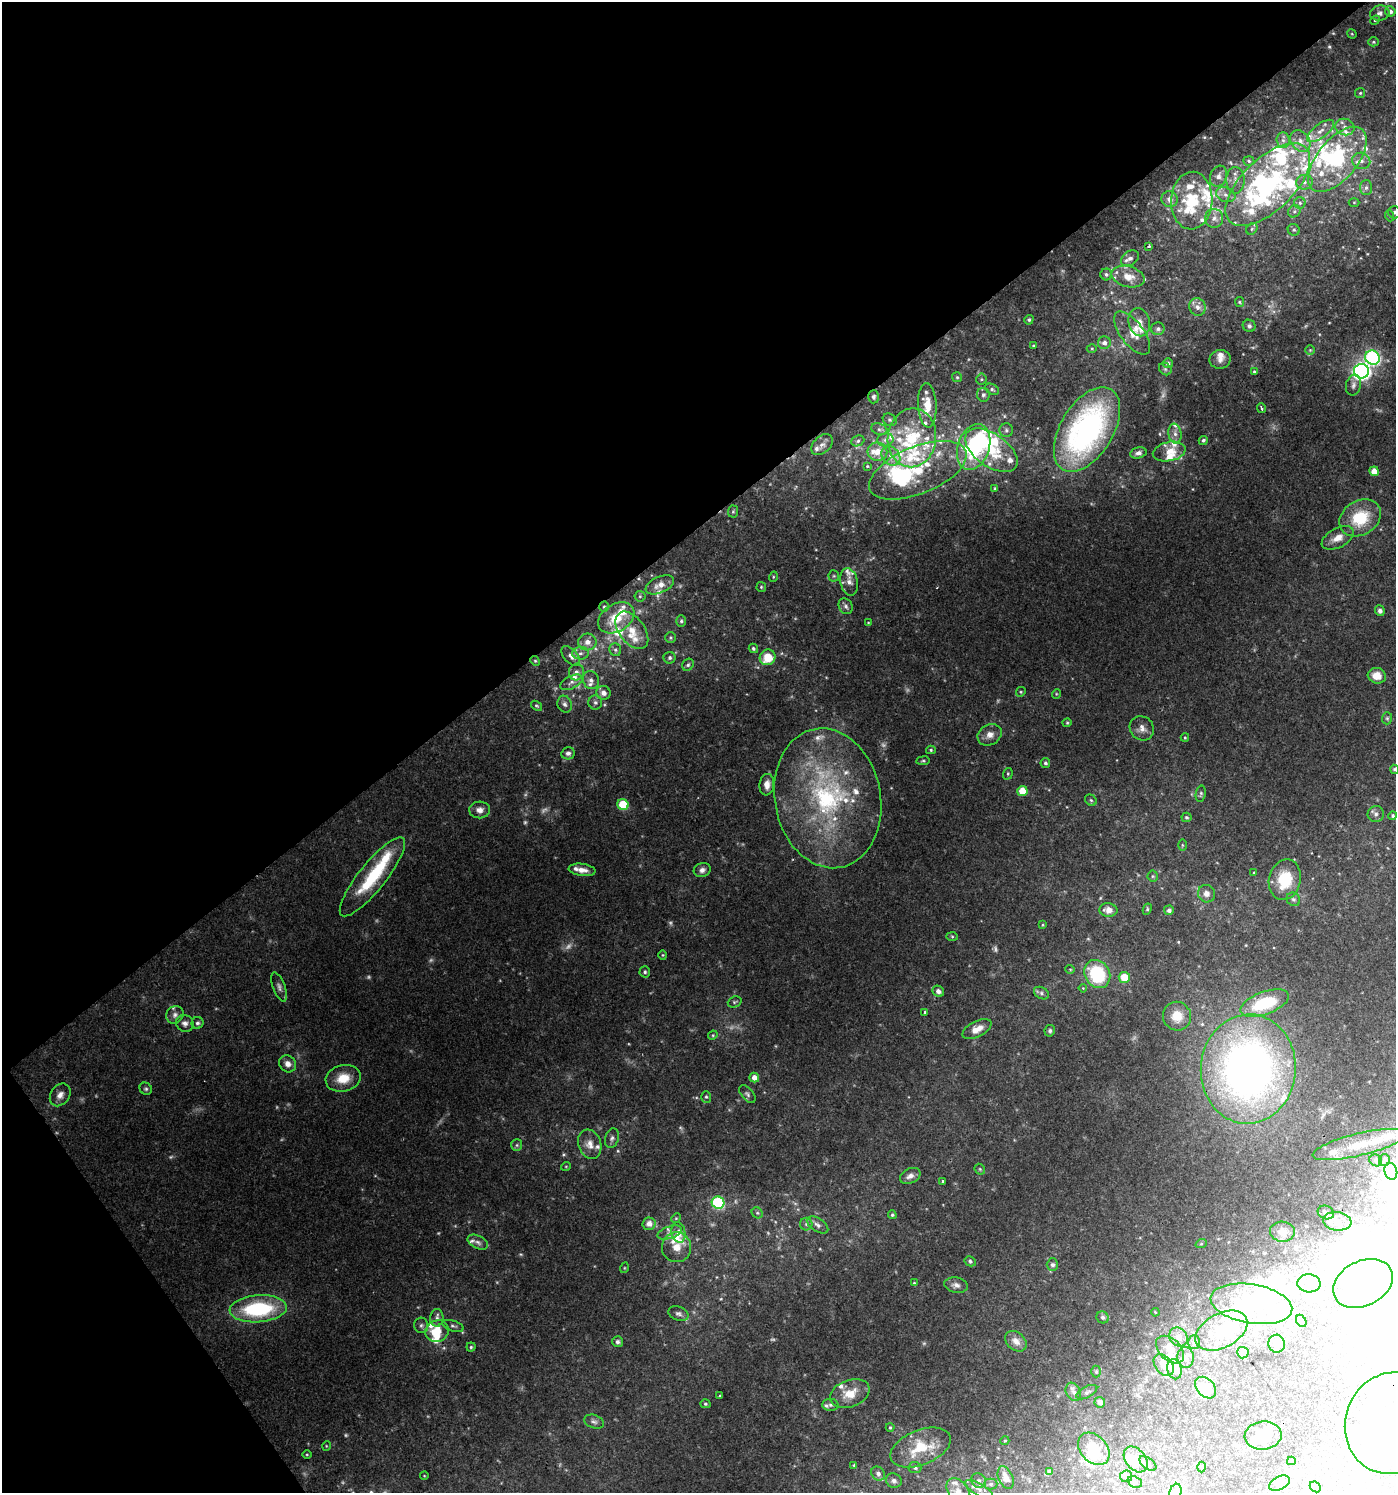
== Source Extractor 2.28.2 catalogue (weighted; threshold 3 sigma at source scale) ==
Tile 5 of 4 x 4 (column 1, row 2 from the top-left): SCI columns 132-1525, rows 2985-4475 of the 5901 x 5965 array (HDU 1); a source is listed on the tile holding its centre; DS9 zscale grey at full resolution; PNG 1398 x 1495 px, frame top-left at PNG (2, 2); each listed source drawn as its Kron ellipse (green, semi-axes under 4 px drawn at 4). Shown black and unused: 38% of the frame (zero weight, under 2 of 3 exposures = <1% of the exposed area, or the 3 px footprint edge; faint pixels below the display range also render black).
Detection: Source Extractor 2.28.2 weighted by HDU 2 'WHT'; one run over the whole footprint, this tile lists its part. Background 0.0748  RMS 0.0061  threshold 0.0276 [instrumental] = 3 sigma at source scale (4.5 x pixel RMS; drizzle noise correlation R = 1.50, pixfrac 1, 0.0396/0.0396 arcsec/px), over >= 5 px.
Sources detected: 436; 20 too faint to see at this stretch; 51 inside a brighter object's white glare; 1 cosmic-ray / hot-pixel residue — neither listed nor drawn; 95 inside a brighter listed object's ellipse — not listed separately; the other 269 listed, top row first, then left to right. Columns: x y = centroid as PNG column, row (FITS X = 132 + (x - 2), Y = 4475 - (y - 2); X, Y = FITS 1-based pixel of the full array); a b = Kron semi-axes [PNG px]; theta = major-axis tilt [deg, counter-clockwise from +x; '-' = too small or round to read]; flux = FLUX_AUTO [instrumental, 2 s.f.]
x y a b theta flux
1390 11 5 5 - 2.5
1380 13 10 7 11 2.7
1375 20 5 4 - 0.74
1352 34 5 4 - 0.58
1373 42 5 4 - 0.78
1360 93 5 5 - 0.91
1345 127 9 8 - 3.5
1320 131 16 7 37 5.2
1283 140 8 6 -87 2.4
1300 141 12 9 -53 5.5
1337 159 39 20 50 51
1249 161 5 4 - 1.1
1361 161 9 8 - 3.4
1218 176 10 8 69 3.7
1235 180 13 9 -89 4.8
1304 182 8 7 - 2.8
1268 185 53 26 44 86
1366 188 7 6 - 2
1226 195 10 7 -20 3.4
1170 199 8 7 - 4.3
1192 201 29 20 87 35
1354 202 5 3 - 0.61
1300 203 5 5 - 1.4
1294 211 6 5 - 1.5
1394 212 6 6 - 1.5
1390 216 5 3 - 0.64
1214 218 9 9 - 4
1252 229 6 5 - 1.1
1294 230 6 5 - 1.3
1149 246 3 3 - 0.97
1130 258 10 7 33 2.7
1106 274 6 5 - 1.5
1128 277 17 10 -15 9.1
1239 302 5 4 - 0.75
1197 307 9 8 - 3.2
1029 320 5 4 - 1
1139 322 14 10 -77 5.9
1249 326 6 6 - 1.6
1158 329 7 6 - 1.8
1132 333 25 11 -52 9.5
1104 343 6 6 - 2.8
1033 346 4 3 - 0.72
1092 349 5 3 - 0.71
1310 350 5 5 - 0.88
1372 358 7 7 - 110
1220 359 10 9 - 3.7
1168 363 5 5 - 2.2
1165 369 7 5 -46 1.3
1254 371 3 3 - 0.71
1361 371 7 7 - 220
957 377 5 5 - 0.9
981 379 5 5 - 0.96
1353 385 10 7 78 2.5
992 389 7 5 -27 1.3
983 395 7 6 - 1.8
873 397 6 5 - 1.5
927 405 22 9 -87 13
1261 408 5 3 - 1
890 420 7 6 - 1.3
879 429 8 5 -17 1.8
1087 429 47 26 59 170
1006 430 7 6 - 1.8
1175 434 10 6 -83 2.8
912 438 29 24 83 40
885 440 8 6 11 2.1
1203 440 5 4 - 1.3
858 441 7 5 24 1.4
822 445 12 8 43 3.5
974 447 23 16 71 57
991 450 30 16 -35 25
1169 451 16 9 12 8.8
877 452 10 9 - 6.9
1138 453 8 5 13 2.4
891 456 10 8 -49 4.8
867 466 4 3 - 0.6
918 470 52 23 22 42
1374 471 5 4 - 5.6
995 488 4 4 - 0.71
733 511 6 5 - 0.99
1360 518 22 17 32 25
1338 538 17 9 28 6.5
834 576 5 5 - 1
773 577 5 3 - 0.63
849 582 14 8 -78 4.2
660 585 15 8 24 5.6
761 587 5 4 - 0.79
640 596 5 5 - 0.98
846 606 8 6 -59 2
604 607 5 4 - 0.99
1380 611 5 4 - 2
616 618 19 13 32 18
681 621 5 5 - 1.1
868 622 4 2 - 0.42
632 630 21 12 -53 11
670 638 5 5 - 0.98
587 642 9 8 - 4.5
753 648 5 4 - 1.1
615 650 6 6 - 1.4
580 653 8 6 2 2.4
571 656 12 6 -48 3.2
768 657 8 7 - 14
670 658 6 6 - 1.4
535 661 5 4 - 0.8
688 665 6 5 - 1.2
576 672 8 7 - 2.9
1377 676 9 7 -15 8.4
591 680 9 8 - 2.9
571 682 12 6 26 3.1
1021 692 5 4 - 0.85
603 693 7 6 - 3.7
1056 694 5 3 - 0.57
595 702 7 7 - 1.9
565 704 8 7 - 2.3
536 706 6 4 -39 0.91
1387 718 6 5 - 1.1
1067 723 4 4 - 0.7
1142 728 13 11 -45 4.7
990 735 13 10 30 5.5
1185 737 4 4 - 0.62
931 750 5 4 - 0.89
568 753 7 6 - 2.1
923 761 6 3 7 0.89
1045 763 5 5 - 1.6
1394 769 5 4 - 0.99
1008 774 6 4 71 0.87
767 785 11 7 83 4.4
1022 791 5 5 - 11
1201 794 8 5 80 1.2
828 798 70 53 -79 120
1091 800 6 5 - 1.1
623 805 5 5 - 24
480 810 10 8 3 4.2
1376 814 8 8 - 2.4
1393 816 4 4 - 1.1
1186 817 5 5 - 0.93
1182 845 6 4 -89 0.78
582 870 13 6 -8 4.5
702 870 8 7 - 2.6
1254 873 3 3 - 0.53
1153 876 5 5 - 0.9
372 877 49 13 51 38
1285 880 20 16 77 22
1206 894 9 8 - 3.7
1293 899 7 6 - 1.5
1147 909 6 4 64 0.94
1108 910 9 7 -6 5.1
1169 910 5 5 - 1.8
1043 925 4 3 - 0.64
952 936 6 4 -2 0.86
663 955 4 4 - 0.64
1070 969 5 3 - 0.56
645 972 6 5 - 1.2
1097 974 15 12 -57 41
1124 977 6 5 - 11
279 987 15 6 -69 2.8
1083 988 4 3 - 0.76
938 991 6 5 - 2.7
1041 993 8 5 -29 1.7
735 1002 7 5 21 1.2
1265 1003 25 11 20 39
925 1012 3 3 - 1.2
175 1015 9 8 - 2.9
1177 1016 14 14 - 10
185 1023 9 8 - 2.9
197 1023 6 6 - 1.5
977 1029 16 8 27 6.4
1050 1031 6 5 - 1.5
713 1035 5 4 - 0.7
288 1064 9 8 - 4.3
1248 1069 55 47 86 400
343 1078 18 13 14 13
754 1078 5 5 - 4.7
146 1089 6 5 - 1.2
747 1094 10 6 -51 1.8
60 1095 12 9 54 4.4
706 1097 6 5 - 1.1
612 1138 10 7 74 2.2
590 1144 15 11 -71 6.2
1359 1144 48 11 13 20
517 1145 6 5 - 1.2
1376 1160 6 5 - 1.9
1384 1160 6 5 - 1.3
566 1166 5 3 - 0.49
980 1169 6 4 -46 0.92
1391 1171 8 6 -75 20
910 1176 11 7 26 3.5
943 1181 3 3 - 0.96
718 1203 6 6 - 67
1326 1212 8 6 -20 1.8
757 1213 6 5 - 1.1
892 1215 4 4 - 0.93
676 1218 5 4 - 0.74
1337 1221 14 9 -7 5.7
649 1224 6 6 - 4.9
806 1224 6 6 - 1.4
817 1225 12 6 -33 2.7
670 1232 12 6 20 2.9
678 1232 10 7 -79 4.1
1282 1232 12 10 -4 5.2
478 1242 11 6 -26 2.1
1201 1244 6 3 19 0.65
676 1247 15 14 - 9.1
970 1261 6 5 - 1.3
1052 1265 6 6 - 1.9
624 1268 5 3 - 0.58
914 1283 4 4 - 0.62
1309 1283 11 9 -4 6.2
1363 1283 31 22 27 28
956 1285 12 7 -10 3.1
1251 1304 41 19 -9 44
258 1309 28 13 4 60
1155 1312 4 3 - 0.47
678 1314 10 7 -17 2.2
1103 1317 6 5 - 1.4
437 1318 9 6 86 2.1
1301 1321 6 4 -61 1.9
421 1325 7 7 - 1.9
453 1326 11 5 -18 1.6
437 1331 12 10 25 9.3
1221 1331 28 17 28 22
1178 1337 10 8 -48 4
1016 1341 12 8 -41 5
617 1342 5 5 - 2.1
1194 1342 7 5 -89 1.4
1277 1344 9 8 - 5.4
471 1347 4 4 - 0.94
1170 1350 17 10 -43 6.5
1243 1353 6 5 - 4.4
1186 1357 10 8 -87 3
1164 1365 12 8 -51 6.3
1175 1369 10 7 -77 11
1096 1372 6 5 - 0.99
1206 1388 12 8 -47 9.7
1073 1392 10 7 -60 2.6
1087 1392 11 5 27 1.9
850 1394 20 13 21 13
720 1395 3 2 - 1.1
1100 1402 5 5 - 2.8
705 1404 5 4 - 0.89
830 1405 8 6 -4 1.7
594 1422 10 6 -20 2.1
1391 1423 51 46 73 86
890 1427 4 4 - 0.69
1263 1435 19 14 7 12
1005 1441 4 4 - 0.66
326 1446 5 3 - 0.51
921 1447 32 17 22 22
1094 1449 18 13 -47 14
307 1454 5 3 - 0.59
1136 1459 14 10 -51 5.8
1291 1461 4 3 - 0.89
1148 1463 10 5 -38 1.5
854 1465 4 4 - 0.66
915 1467 6 5 - 1.6
1202 1467 5 3 - 0.6
1049 1472 4 3 - 1.3
878 1474 7 6 - 2.5
424 1476 4 3 - 0.43
1126 1476 6 5 - 1.3
1006 1478 12 7 -65 5.3
894 1481 8 7 - 2.1
979 1481 8 7 - 2.3
1135 1482 7 5 -21 1.3
1280 1483 11 6 28 2.7
991 1484 6 5 - 1.4
1315 1487 6 4 -44 0.94
979 1489 16 6 -31 3.1
958 1492 15 10 -56 6.6
1175 1492 8 5 74 6
Isophote crosses this tile's border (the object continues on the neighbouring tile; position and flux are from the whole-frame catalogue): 5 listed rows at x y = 1394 212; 1394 769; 1391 1423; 958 1492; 1175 1492